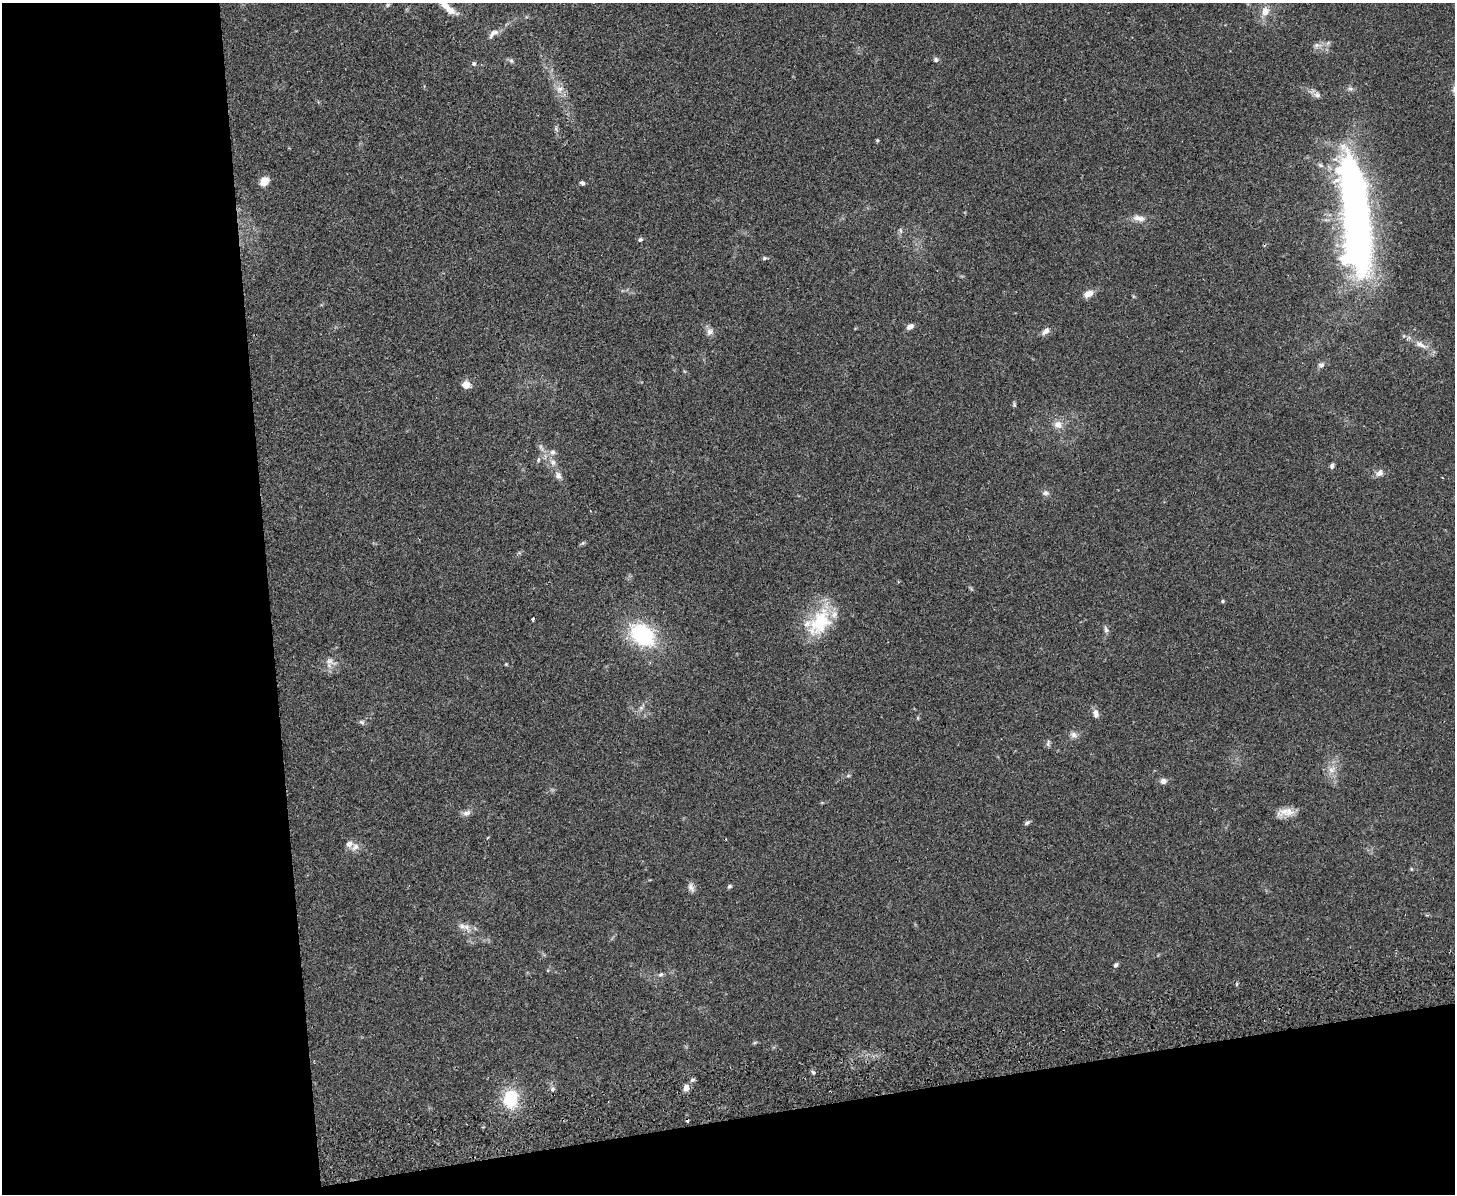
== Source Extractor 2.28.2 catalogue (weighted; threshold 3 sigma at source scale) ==
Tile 10 of 3 x 4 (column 1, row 4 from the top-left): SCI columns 259-1711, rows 57-1248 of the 4766 x 4878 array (HDU 1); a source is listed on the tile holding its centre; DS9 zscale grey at full resolution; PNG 1457 x 1196 px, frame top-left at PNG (2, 3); no overlay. Shown black and unused: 25% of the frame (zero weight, under 2 of 3 exposures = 3% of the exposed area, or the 3 px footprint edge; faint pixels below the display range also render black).
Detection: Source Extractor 2.28.2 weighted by HDU 2 'WHT'; one run over the whole footprint, this tile lists its part. Background 0.0672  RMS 0.0079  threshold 0.0354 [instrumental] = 3 sigma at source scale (4.5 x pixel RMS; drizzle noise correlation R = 1.50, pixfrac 1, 0.05/0.05 arcsec/px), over >= 5 px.
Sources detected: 68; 1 inside a brighter object's white glare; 1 cosmic-ray / hot-pixel residue — not listed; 4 inside a brighter listed object's ellipse — not listed separately; the other 62 listed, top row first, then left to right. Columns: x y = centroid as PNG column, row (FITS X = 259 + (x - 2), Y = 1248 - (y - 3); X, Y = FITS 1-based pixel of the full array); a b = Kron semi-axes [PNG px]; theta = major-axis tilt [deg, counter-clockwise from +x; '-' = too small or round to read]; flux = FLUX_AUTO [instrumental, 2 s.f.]
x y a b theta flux
388 4 11 5 73 2
444 5 16 9 -38 8
1265 11 10 9 - 7.1
493 33 15 7 37 4.5
1317 45 12 7 10 3.6
936 60 7 6 - 1.7
511 61 7 6 - 1.6
474 64 6 5 - 1.5
559 89 9 6 16 3.7
1317 95 10 8 -17 3.3
877 140 5 4 - 0.87
264 181 11 8 50 7.7
582 183 5 4 - 1.8
1139 218 18 7 -10 5.7
1357 221 122 27 -82 480
900 230 8 3 -71 1.3
640 240 6 5 - 1.5
764 258 6 5 - 1.2
1089 294 11 7 26 6.5
910 327 9 6 27 3.2
1046 331 12 7 43 3.6
710 332 10 9 - 3.8
1420 344 19 7 -31 7.4
1321 365 8 7 - 2.7
466 385 9 9 - 5.6
1014 405 7 5 -72 1.2
1058 425 12 10 -31 6.1
553 462 11 8 -70 4.5
1332 466 6 5 - 2.1
1379 473 11 8 28 4.2
558 475 11 8 -62 3.7
1045 493 9 7 11 2.7
583 543 6 5 - 1.2
1222 601 5 4 - 1.1
533 618 3 3 - 1.4
820 622 39 24 57 43
1106 629 11 5 -74 2.2
642 635 20 14 -38 82
329 661 12 10 -35 4.7
506 664 4 4 - 0.68
641 708 7 4 19 1.5
1096 713 12 7 -76 3.6
362 722 8 6 -16 1.8
1074 735 10 8 -21 3.5
1048 743 11 4 79 1.7
1331 770 10 8 36 5.1
848 776 6 4 19 0.94
1163 781 8 7 - 3.1
1284 811 24 10 27 8.5
466 813 12 7 19 3.5
1027 823 9 5 37 1.6
355 847 12 8 40 4.6
729 886 6 5 - 1.4
691 887 13 7 -64 3.2
462 926 11 8 -36 4.4
1116 965 6 5 - 1.7
661 974 7 6 - 1.8
755 1042 6 4 19 0.96
813 1072 6 4 -19 1.1
686 1087 5 4 - 11
552 1089 7 5 17 1.7
510 1098 23 19 82 29
Isophote crosses this tile's border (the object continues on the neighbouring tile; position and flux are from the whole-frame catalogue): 2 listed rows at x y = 388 4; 444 5